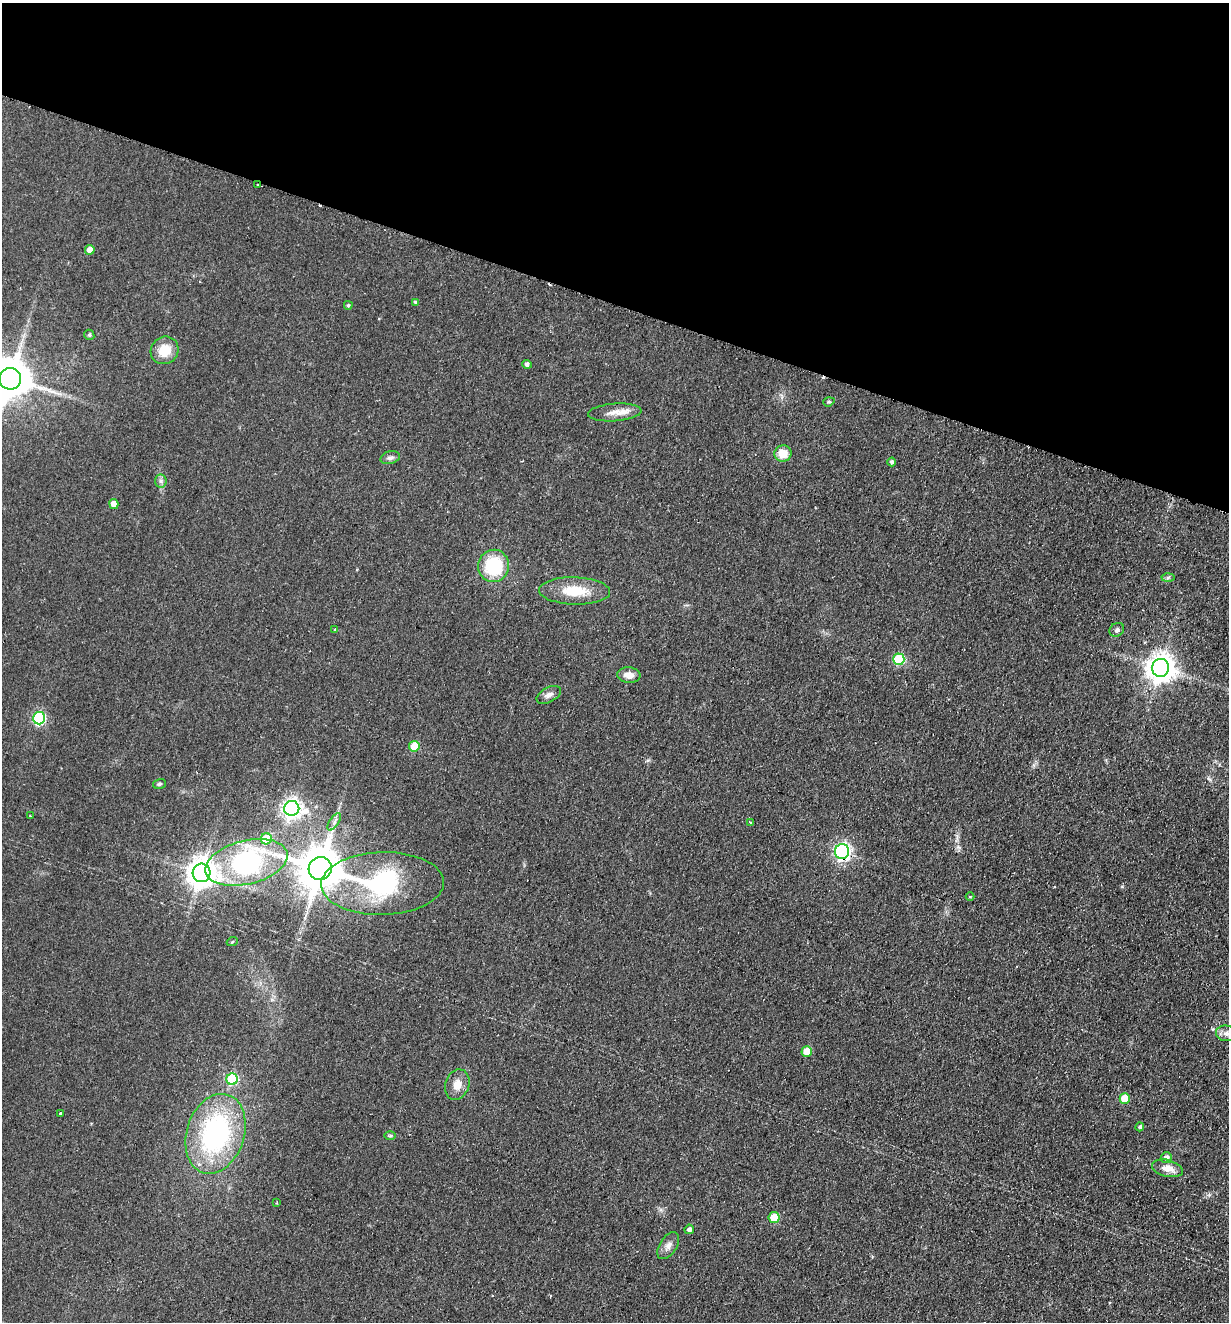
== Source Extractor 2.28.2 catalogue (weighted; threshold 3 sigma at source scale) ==
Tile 2 of 4 x 4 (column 2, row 1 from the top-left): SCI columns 1540-2766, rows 3980-5299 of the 5406 x 5319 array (HDU 1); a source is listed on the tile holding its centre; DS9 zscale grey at full resolution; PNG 1231 x 1324 px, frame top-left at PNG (2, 3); each listed source drawn as its Kron ellipse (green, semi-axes under 4 px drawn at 4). Shown black and unused: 23% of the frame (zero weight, under 2 of 3 exposures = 3% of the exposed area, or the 3 px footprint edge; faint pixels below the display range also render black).
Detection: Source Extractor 2.28.2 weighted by HDU 2 'WHT'; one run over the whole footprint, this tile lists its part. Background 0.0953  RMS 0.011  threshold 0.0479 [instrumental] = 3 sigma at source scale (4.5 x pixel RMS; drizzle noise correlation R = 1.50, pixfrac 1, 0.05/0.05 arcsec/px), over >= 5 px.
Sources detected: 57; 3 cosmic-ray / hot-pixel residue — neither listed nor drawn; the other 54 listed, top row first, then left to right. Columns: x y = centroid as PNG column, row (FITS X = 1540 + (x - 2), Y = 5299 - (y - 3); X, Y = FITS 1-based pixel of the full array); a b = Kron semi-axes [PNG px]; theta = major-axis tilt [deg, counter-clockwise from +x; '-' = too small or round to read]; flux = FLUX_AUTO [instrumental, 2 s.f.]
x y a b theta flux
258 185 3 3 - 4.1
90 250 5 5 - 8.6
416 302 4 4 - 2
348 305 4 4 - 1.6
89 335 5 4 - 1.4
164 350 14 13 - 20
527 364 5 4 - 2.9
10 379 11 11 - 3400
829 402 6 4 19 1.6
615 412 27 9 4 12
783 453 8 8 - 16
390 458 10 6 15 3.5
892 462 4 4 - 3
161 481 6 6 - 2.7
114 504 5 4 - 9.9
494 566 16 15 - 58
1168 577 6 4 2 1.7
575 591 35 13 -2 31
335 630 3 3 - 2.2
1117 630 8 6 38 3.1
899 659 6 5 - 70
1161 668 9 8 - 1300
629 675 11 7 -6 8.6
549 695 13 7 28 5
39 718 6 6 - 120
414 746 5 5 - 25
159 784 6 5 - 1.9
292 808 7 7 - 490
31 816 3 2 - 2
334 822 10 4 56 3.8
750 822 4 3 - 0.91
266 839 5 5 - 31
842 851 7 7 - 280
246 862 42 21 14 180
320 868 11 11 - 4600
202 873 9 9 - 1400
382 883 61 31 1 140
970 896 4 3 - 0.97
232 942 5 3 - 0.97
1226 1033 10 7 -7 5.4
807 1051 5 5 - 17
232 1079 6 5 - 77
457 1085 15 12 70 11
1125 1098 5 5 - 18
60 1113 3 3 - 3.5
1140 1127 4 4 - 2.7
215 1134 41 29 72 180
390 1136 6 4 0 1.5
1166 1158 5 5 - 4.8
1167 1168 16 8 -14 11
276 1203 3 2 - 0.83
774 1218 5 5 - 32
689 1229 5 4 - 3.8
668 1246 15 8 56 6.4
Overlapping masked pixels (flux is a lower limit): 2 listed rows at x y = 258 185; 842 851
Isophote crosses this tile's border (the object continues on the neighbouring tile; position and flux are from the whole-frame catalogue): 1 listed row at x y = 10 379